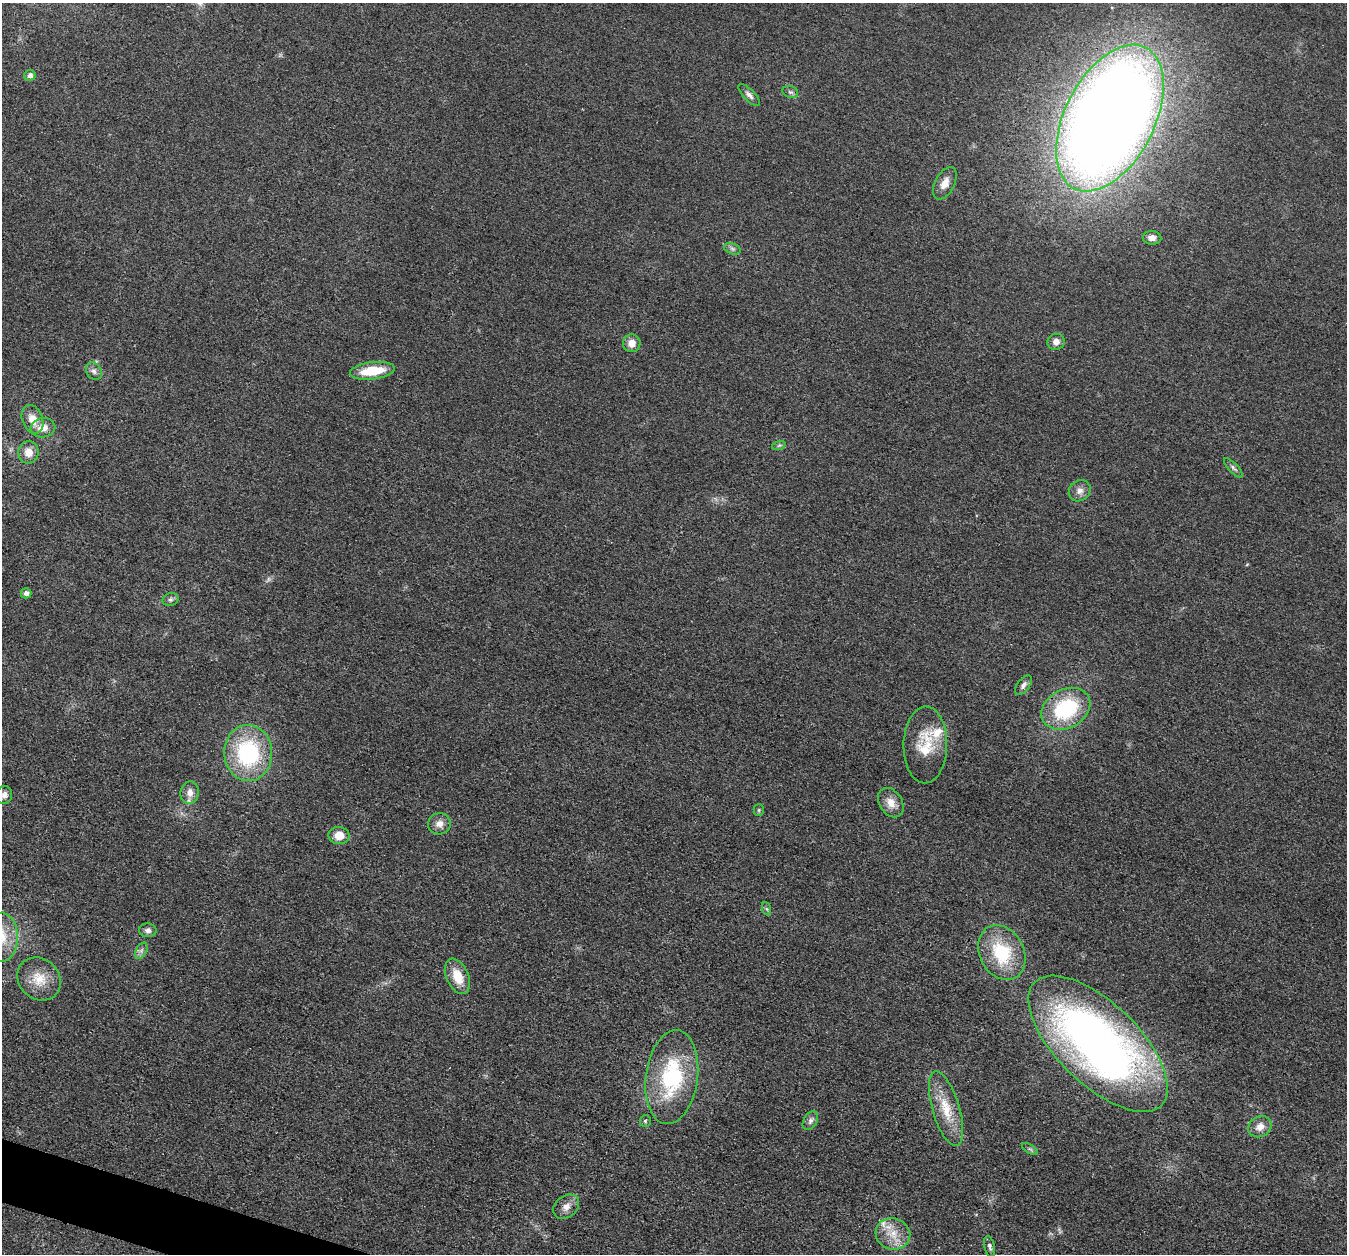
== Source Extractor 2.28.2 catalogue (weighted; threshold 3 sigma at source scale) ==
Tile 7 of 4 x 4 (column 3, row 2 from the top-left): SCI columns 2694-4038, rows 2639-3890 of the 5390 x 5407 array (HDU 1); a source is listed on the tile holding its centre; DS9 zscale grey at full resolution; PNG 1349 x 1256 px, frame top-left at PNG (2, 3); each listed source drawn as its Kron ellipse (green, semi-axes under 4 px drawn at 4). Shown black and unused: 1% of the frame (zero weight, under 3 of 4 exposures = <1% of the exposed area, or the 3 px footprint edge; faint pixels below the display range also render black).
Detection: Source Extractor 2.28.2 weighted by HDU 2 'WHT'; one run over the whole footprint, this tile lists its part. Background 0.0314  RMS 0.0049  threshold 0.0219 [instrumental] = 3 sigma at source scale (4.5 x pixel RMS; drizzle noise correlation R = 1.50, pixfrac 1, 0.05/0.05 arcsec/px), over >= 5 px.
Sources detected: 49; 1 too faint to see at this stretch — neither listed nor drawn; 2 inside a brighter listed object's ellipse — not listed separately; the other 46 listed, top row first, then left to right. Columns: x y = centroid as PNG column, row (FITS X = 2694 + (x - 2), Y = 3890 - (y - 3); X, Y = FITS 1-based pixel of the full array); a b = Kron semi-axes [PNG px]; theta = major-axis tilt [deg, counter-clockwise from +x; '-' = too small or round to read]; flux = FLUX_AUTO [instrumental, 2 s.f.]
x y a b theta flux
30 75 5 5 - 1.9
790 92 8 6 -19 1.3
749 95 14 5 -46 2
1110 118 79 45 63 1000
945 183 17 9 63 4.5
1152 238 9 7 -3 2.7
732 249 9 5 -20 1.3
1056 342 8 8 - 3.2
632 343 9 9 - 4.5
94 371 9 7 -56 2
372 371 22 8 7 15
32 419 15 10 -69 6.6
43 428 12 9 9 5.5
779 445 7 4 19 0.76
28 452 11 10 - 5.5
1233 468 13 4 -47 1.4
1080 491 11 10 - 3
26 593 5 5 - 2.1
170 599 8 6 18 1.4
1023 685 11 6 54 2
1066 709 26 19 29 39
925 745 38 22 89 17
248 753 28 24 -88 49
190 792 11 9 84 4
4 795 9 8 - 2.2
891 803 16 11 -56 5.2
759 810 5 5 - 0.7
439 824 11 10 - 3.6
339 835 10 8 -2 6.4
767 909 7 4 -70 0.78
148 930 9 7 -1 2
2 937 24 16 -90 14
141 951 9 5 59 1.5
1002 952 29 22 -61 28
458 976 19 11 -66 9.4
39 979 23 20 -43 11
1098 1044 88 40 -44 340
672 1077 47 26 82 47
946 1109 39 13 -73 14
645 1121 6 5 - 0.77
810 1121 10 6 59 1.8
1260 1127 12 10 31 4.3
1030 1149 9 3 -32 0.93
566 1207 14 10 38 3.7
893 1234 17 15 -18 9
990 1246 11 5 -76 1.4
Isophote crosses this tile's border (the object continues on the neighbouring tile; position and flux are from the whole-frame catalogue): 1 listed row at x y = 2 937